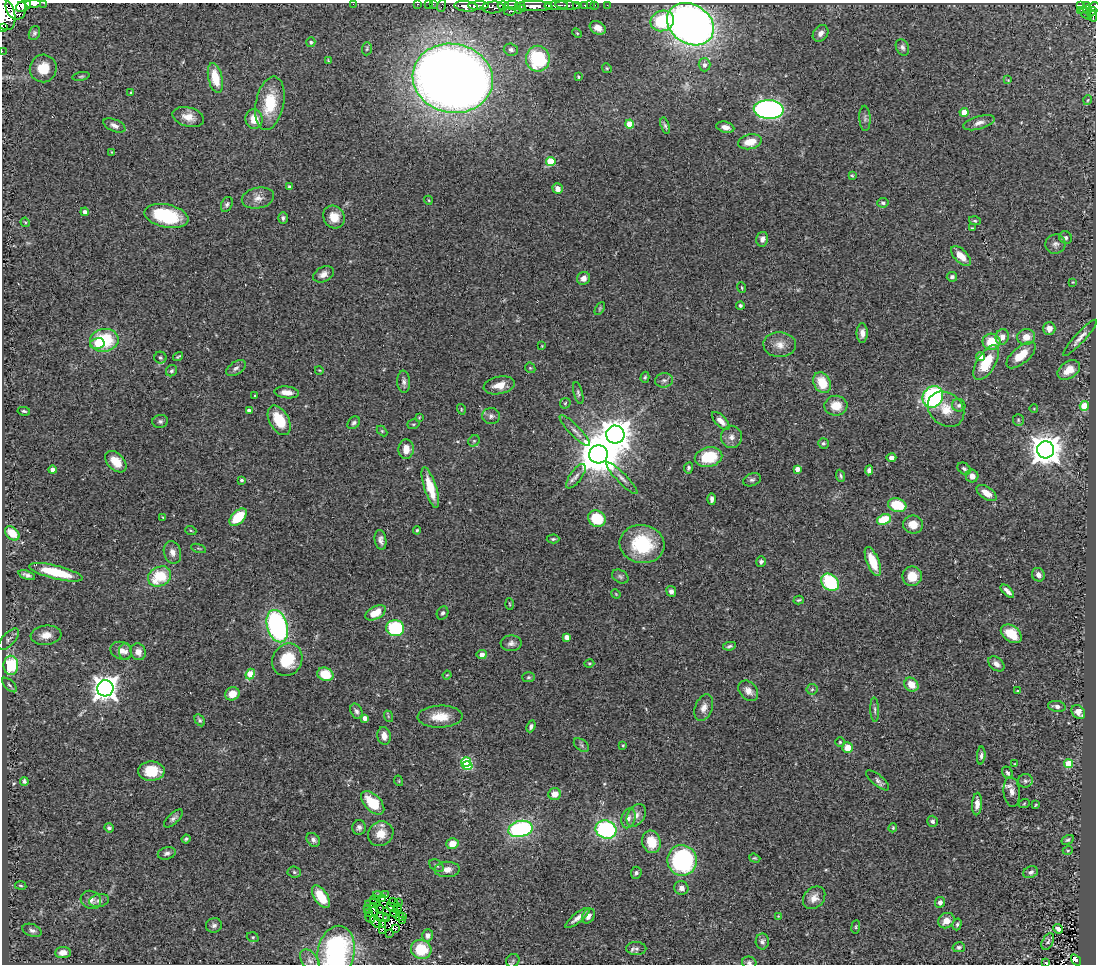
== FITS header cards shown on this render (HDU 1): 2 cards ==
NAXIS1  =                 1094
NAXIS2  =                  962

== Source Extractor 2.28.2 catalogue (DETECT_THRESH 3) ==
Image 1094 x 962 px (HDU 1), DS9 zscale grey, 1 PNG px = 1 image px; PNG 1098 x 966 px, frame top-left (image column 1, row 962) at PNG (2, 3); each listed source drawn as its Kron ellipse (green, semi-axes under 4 px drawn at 4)
Background 0.701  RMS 0.056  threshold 0.167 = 3 sigma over >= 5 px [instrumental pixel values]
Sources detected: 342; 3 with non-positive FLUX_AUTO (blend fragments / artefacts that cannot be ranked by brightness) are neither listed nor drawn; the other 339 listed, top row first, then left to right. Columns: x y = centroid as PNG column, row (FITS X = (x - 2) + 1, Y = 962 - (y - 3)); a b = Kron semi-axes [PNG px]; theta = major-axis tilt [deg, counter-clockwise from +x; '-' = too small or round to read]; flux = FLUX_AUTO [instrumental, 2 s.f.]
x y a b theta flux
44 3 2 2 - 18
33 4 8 3 2 650
353 4 2 2 - 53
418 4 3 2 - 15
429 4 2 2 - 8.7
433 4 3 2 - 2.1
24 5 8 5 31 1200
548 5 3 3 - 110
568 5 12 3 -5 180
576 5 3 2 - 95
584 5 3 3 - 25
590 5 2 2 - 6.7
595 5 2 2 - 11
607 5 3 2 - 4.6
1080 5 4 3 - 120
441 6 6 2 70 13
466 6 12 5 -7 980
478 6 10 3 1 1300
503 6 5 4 - 400
513 6 8 4 -6 410
534 6 18 5 -1 1500
556 6 12 4 2 780
1086 6 4 3 - 120
16 7 12 10 -69 2100
493 7 11 6 3 260
1094 7 5 4 - 220
520 8 6 2 55 380
523 9 3 3 - 460
1081 10 3 2 - 15
1088 10 4 3 - 48
510 11 6 3 9 210
1091 12 5 3 - 160
4 13 17 11 -69 2300
1086 14 7 3 -45 37
1092 16 5 4 - 170
662 21 12 10 21 210
690 24 25 19 -32 3000
2 27 2 2 - 13000
598 28 8 6 -29 27
34 33 7 5 70 8
577 33 6 3 -44 4.2
821 33 9 7 51 18
311 42 5 4 - 6.2
902 47 8 6 -66 12
367 49 6 5 - 5.7
511 50 7 6 - 12
2 51 2 2 - 3.4
538 59 13 12 - 300
328 60 4 2 - 2.8
704 65 6 6 - 16
43 68 14 13 - 93
607 68 5 4 - 4.3
81 76 9 4 11 6.4
578 77 3 2 - 4.1
215 78 15 7 -77 91
453 78 40 34 -11 6800
1008 80 4 4 - 3.7
131 93 4 3 - 3.4
1088 100 5 3 - 3.7
270 103 27 14 79 140
769 109 15 9 -2 1300
964 112 4 4 - 74
188 117 16 9 -15 43
865 118 12 5 -88 11
254 119 10 8 -83 51
979 123 16 6 16 23
630 124 4 4 - 110
114 125 12 6 -23 17
665 126 8 4 -74 8.2
725 127 9 5 -14 24
750 142 12 7 12 62
112 152 4 3 - 3.6
551 162 5 4 - 170
852 176 4 3 - 4
290 187 4 3 - 10
558 189 5 5 - 28
258 198 16 10 12 34
428 200 4 3 - 3
883 203 6 5 - 9.7
227 204 8 5 66 10
85 212 4 4 - 17
166 216 22 11 -12 250
334 217 12 10 -54 50
283 218 5 4 - 9.1
975 221 6 4 -18 5.8
25 222 5 4 - 3.8
972 228 4 3 - 3.8
1066 237 6 6 - 8.9
762 239 7 5 76 17
1055 244 10 9 - 17
961 256 12 6 -46 46
323 274 11 7 27 23
952 277 5 5 - 9.8
583 278 7 6 - 22
1073 282 4 4 - 2.8
742 288 5 2 - 3.6
740 305 4 4 - 7.2
600 308 7 4 60 5.1
1049 329 6 6 - 27
862 333 10 5 90 21
1002 337 8 6 75 26
1026 337 9 8 - 38
1080 338 24 5 47 24
104 340 14 11 10 230
991 342 9 8 - 90
97 344 7 5 13 24
780 345 16 12 -3 39
542 346 4 3 - 3
1021 355 18 8 40 68
178 357 5 2 - 4.8
981 357 4 4 - 40
160 358 6 6 - 7.8
986 363 19 9 58 130
236 368 11 6 34 15
530 368 6 4 -43 5
319 370 4 3 - 3
1069 370 12 8 35 55
172 371 6 5 - 7.4
645 377 6 4 73 5.8
664 380 9 7 8 14
404 382 11 6 -86 15
822 383 11 8 -62 90
499 385 15 8 12 43
287 392 12 6 -6 33
578 393 11 4 -75 8.9
255 396 3 3 - 4.2
933 397 11 9 56 660
565 403 6 4 45 5.1
959 405 7 6 - 11
836 406 11 10 - 60
1084 406 5 4 - 160
461 409 5 3 - 3.7
946 409 20 16 -41 68
1034 409 4 3 - 2.8
24 411 6 4 -8 6.2
249 411 4 3 - 15
491 416 9 8 - 14
419 417 3 2 - 3
279 420 16 9 -61 110
1018 420 6 5 - 6.4
160 421 8 6 12 11
721 421 11 5 -46 25
354 423 7 5 48 9.2
413 424 6 4 18 5.7
382 431 6 4 -45 4.5
575 431 21 5 -46 21
615 435 9 9 - 6200
731 437 11 10 - 25
474 441 6 5 - 6.4
823 443 5 5 - 7.8
406 449 10 7 88 41
1045 450 8 8 - 6500
598 454 9 9 - 14000
709 457 14 9 12 150
891 458 5 4 - 17
116 462 12 8 -45 57
688 468 5 4 - 7.1
797 469 4 4 - 35
964 469 7 5 -37 8.6
52 470 4 4 - 26
869 470 5 4 - 14
576 476 14 6 54 19
841 476 6 4 -67 6.8
972 476 6 6 - 26
622 478 21 5 -46 20
241 480 4 3 - 5.4
752 480 9 6 22 11
430 488 21 6 -72 92
987 493 11 6 -34 39
712 499 5 3 - 12
897 505 9 7 -16 150
238 517 10 6 45 140
163 518 3 3 - 4.2
597 519 9 8 - 160
884 519 7 5 22 100
913 524 10 9 - 54
417 530 4 3 - 4.9
191 531 5 3 - 3.9
12 533 8 6 -41 79
553 539 6 4 1 6.6
381 540 10 6 -81 16
642 544 22 19 -10 230
199 548 8 3 -19 5
172 552 11 8 -75 24
761 562 5 5 - 8.4
873 562 15 6 -68 88
56 572 27 6 -14 180
27 575 9 4 -20 13
1038 575 7 6 - 18
160 576 12 9 30 150
620 576 9 6 -28 10
912 576 10 9 - 64
830 582 10 7 -46 250
671 591 5 5 - 13
1007 591 8 3 -44 16
616 594 5 4 - 3.6
799 600 5 3 - 5.2
510 604 5 3 - 3.9
376 613 11 6 28 65
443 613 7 5 63 9.6
277 626 16 10 -74 760
395 628 9 8 - 240
1011 634 11 7 -36 89
46 635 15 10 6 44
567 637 4 4 - 30
8 639 14 6 46 14
511 643 10 8 3 17
729 646 6 3 8 6.8
121 651 11 8 -21 27
126 651 8 6 -88 13
138 652 8 7 - 25
482 654 5 4 - 22
287 660 17 14 60 140
589 664 5 3 - 4.1
996 664 9 6 -41 22
11 665 9 7 90 190
250 674 5 4 - 94
325 674 8 6 -23 94
447 675 4 3 - 3.3
528 677 6 5 - 6.6
9 685 9 4 -43 8.8
911 685 7 6 - 49
105 688 8 8 - 3800
812 689 5 5 - 6.8
748 691 11 8 -49 28
1018 691 4 3 - 3.5
232 694 7 6 - 42
1057 706 9 5 -9 14
704 708 14 8 69 26
875 710 12 3 -88 8.2
357 711 8 5 -63 12
1078 712 8 6 -50 22
388 716 6 3 -72 3.7
440 717 22 11 2 70
365 718 4 4 - 22
200 720 6 4 -59 7.5
531 726 6 4 67 10
384 736 9 6 -83 29
840 742 4 4 - 4.5
581 745 8 5 -37 8.4
623 745 3 3 - 3.6
847 748 5 5 - 46
981 755 9 4 86 9.6
466 762 5 5 - 220
1015 764 4 3 - 3.3
1069 764 4 4 - 140
467 766 5 4 - 170
151 771 13 9 2 110
1008 773 6 5 - 9.5
878 780 14 5 -40 13
24 781 4 3 - 8
399 781 5 3 - 3.3
1025 781 7 6 - 9.9
1012 792 15 8 -84 28
555 794 6 5 - 42
373 803 14 8 -45 120
977 804 11 5 86 31
1024 804 6 3 21 3.6
1036 805 4 2 - 3.5
636 815 12 8 57 23
173 818 12 5 43 13
628 818 10 6 74 16
933 821 5 5 - 9.8
359 827 7 7 - 12
109 828 5 4 - 6.7
893 828 5 3 - 4.3
520 829 12 8 12 520
606 829 10 9 - 500
381 834 13 12 - 55
186 839 4 3 - 6.9
313 840 8 5 -48 13
1068 840 6 4 29 6
651 842 11 9 -75 89
452 844 6 5 - 44
1068 850 5 3 - 3.4
167 853 9 6 15 12
755 858 6 4 -18 4.7
682 860 15 15 - 580
436 866 8 5 -36 8.1
447 869 12 8 1 31
294 872 6 5 - 7.6
1031 872 7 6 - 12
636 873 6 5 - 9.1
21 885 5 3 - 3.7
681 888 7 7 - 17
377 895 4 2 - 9.2
385 895 3 2 - 7.1
321 897 13 6 -57 87
814 898 12 10 47 31
383 899 3 2 - 3.5
91 900 10 9 - 20
374 900 5 3 - 0.6
99 901 10 6 13 15
393 902 4 2 - 2.5
940 902 5 5 - 14
398 903 3 2 - 2.3
373 904 8 3 1 8.1
392 907 6 3 -22 1.7
368 909 2 2 - 2.1
379 909 3 2 - 2.1
397 909 5 2 - 3.9
374 910 6 3 -66 3.8
387 911 3 2 - 3.5
369 912 4 2 - 1.1
395 913 4 2 - 1.3
403 916 3 2 - 5.7
588 916 8 6 60 19
778 916 4 3 - 2.9
382 917 7 2 2 1.3
399 917 3 2 - 2.7
370 918 5 3 - 2.8
577 918 15 4 38 24
386 919 4 2 - 6.5
402 921 3 2 - 5.5
946 921 8 7 - 31
376 922 7 3 -53 9.7
382 924 3 2 - 3.6
957 924 6 4 73 6.9
214 925 8 7 - 13
856 927 6 3 82 4.3
396 929 3 2 - 3.7
1058 929 5 4 - 24
32 930 10 6 -21 12
383 930 4 2 - 5.1
389 933 2 2 - 7.2
428 935 6 5 - 16
253 937 6 4 -19 6
762 941 8 6 90 12
1048 942 9 5 62 8.7
959 947 6 5 - 8.3
421 949 10 9 - 130
636 949 10 6 -1 14
336 952 26 18 80 610
63 953 8 5 6 29
310 960 12 8 -52 19
1076 960 6 4 -54 63
513 961 7 6 - 8.4
749 963 7 6 - 9.8
1046 963 3 2 - 3.6
At the frame edge (FLAGS 8, measured only in part): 16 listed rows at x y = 44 3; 33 4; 353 4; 418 4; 429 4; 433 4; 24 5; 441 6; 16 7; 1094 7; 4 13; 2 27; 2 51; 336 952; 749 963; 1046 963
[3 non-positive-flux detections neither listed nor drawn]